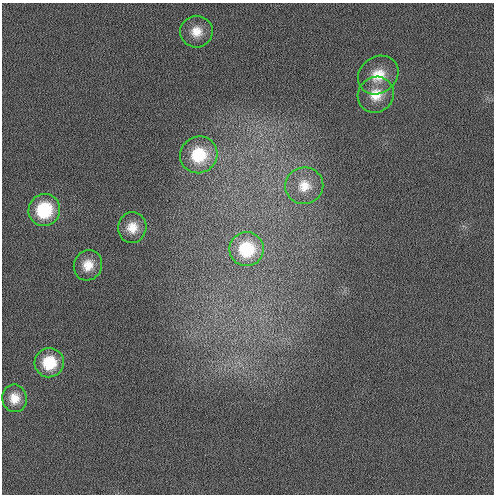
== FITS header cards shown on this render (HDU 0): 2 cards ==
NAXIS1  =                  492 / Axis length
NAXIS2  =                  492 / Axis length

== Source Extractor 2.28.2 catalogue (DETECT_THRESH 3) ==
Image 492 x 492 px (HDU 0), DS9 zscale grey, 1 PNG px = 1 image px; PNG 496 x 496 px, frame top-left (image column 1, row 492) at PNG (2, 3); each listed source drawn as its Kron ellipse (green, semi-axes under 4 px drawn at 4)
Background 1.51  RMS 3.3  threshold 10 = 3 sigma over >= 5 px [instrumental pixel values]
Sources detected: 11; all 11 listed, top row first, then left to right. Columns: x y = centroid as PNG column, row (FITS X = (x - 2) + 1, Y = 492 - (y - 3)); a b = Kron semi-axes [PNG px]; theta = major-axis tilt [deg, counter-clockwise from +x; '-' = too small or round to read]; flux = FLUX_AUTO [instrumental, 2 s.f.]
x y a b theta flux
196 32 16 16 - 3800
378 75 21 18 37 5700
376 95 18 17 - 4900
199 155 19 18 - 10000
304 186 19 18 - 4700
44 210 16 15 - 13000
132 227 15 14 - 3500
247 249 17 17 - 10000
88 265 15 14 - 3600
49 363 15 14 - 7800
14 398 14 12 -80 2900